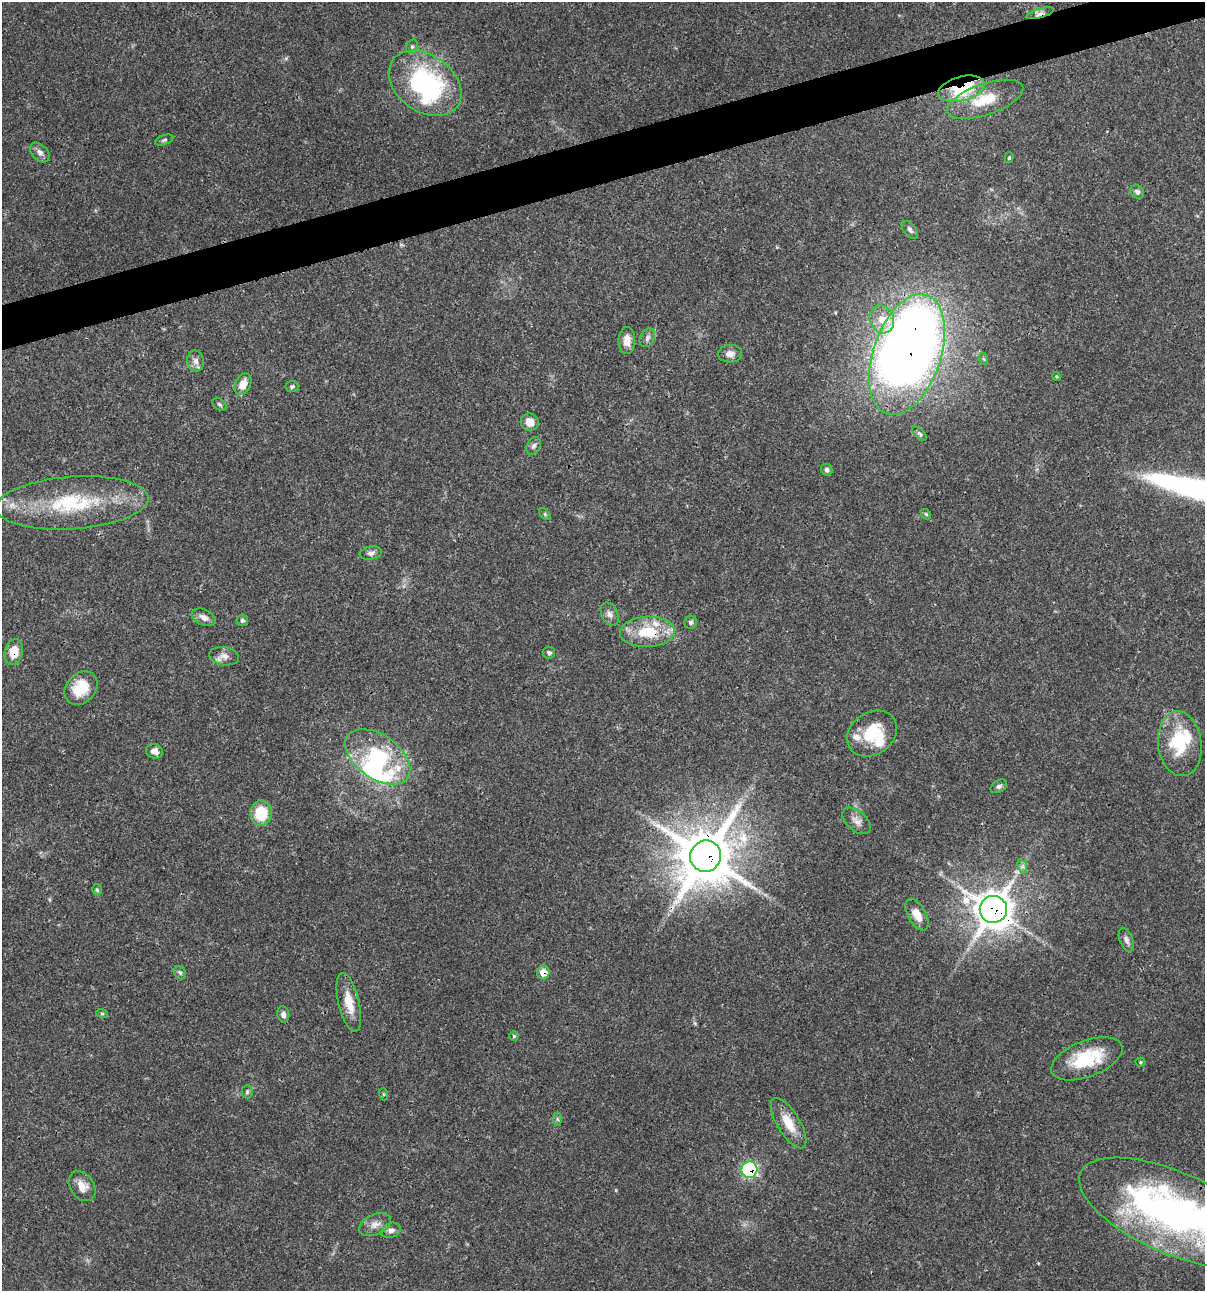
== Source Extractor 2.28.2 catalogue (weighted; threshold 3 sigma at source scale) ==
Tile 10 of 4 x 4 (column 2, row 3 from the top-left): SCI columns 1306-2508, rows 1292-2580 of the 4962 x 5160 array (HDU 1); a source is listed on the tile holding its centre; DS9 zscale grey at full resolution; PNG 1207 x 1293 px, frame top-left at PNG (2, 2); each listed source drawn as its Kron ellipse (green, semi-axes under 4 px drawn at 4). Shown black and unused: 3% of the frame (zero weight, under 3 of 4 exposures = <1% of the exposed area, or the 3 px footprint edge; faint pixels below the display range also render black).
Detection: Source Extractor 2.28.2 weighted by HDU 2 'WHT'; one run over the whole footprint, this tile lists its part. Background 0.0315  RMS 0.002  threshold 0.00908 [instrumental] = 3 sigma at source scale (4.5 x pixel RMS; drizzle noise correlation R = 1.50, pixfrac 1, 0.0396/0.0396 arcsec/px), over >= 5 px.
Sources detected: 80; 7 inside a brighter object's white glare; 1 cosmic-ray / hot-pixel residue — neither listed nor drawn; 4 inside a brighter listed object's ellipse — not listed separately; the other 68 listed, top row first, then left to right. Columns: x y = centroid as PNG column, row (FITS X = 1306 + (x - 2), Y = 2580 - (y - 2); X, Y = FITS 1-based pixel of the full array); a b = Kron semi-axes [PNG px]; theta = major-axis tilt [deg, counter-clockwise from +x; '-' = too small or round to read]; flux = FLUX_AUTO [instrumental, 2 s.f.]
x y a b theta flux
1040 13 14 4 17 0.94
412 47 7 5 74 0.51
425 83 40 28 -36 31
961 89 24 12 15 15
985 99 40 15 19 8
164 140 9 5 18 0.4
40 152 11 7 -47 1
1009 158 5 4 - 0.27
1137 192 7 6 - 0.6
910 230 10 6 -50 0.61
882 319 14 12 -68 3.3
647 338 10 7 60 0.76
627 341 13 8 90 2.2
730 354 12 9 2 1.3
907 354 63 34 71 300
984 359 6 4 -70 0.25
196 361 10 8 -76 1.1
1056 376 4 3 - 0.19
243 384 11 7 63 2.6
292 386 6 5 - 0.5
220 404 8 5 -40 0.41
530 422 9 8 - 2.1
919 434 9 4 -41 0.45
533 446 9 6 64 0.7
827 470 6 5 - 0.51
72 503 76 26 4 21
545 514 7 4 -46 0.31
926 514 6 4 -44 0.29
371 553 11 6 10 0.74
610 614 12 8 -63 1
204 617 13 7 -24 1.4
242 620 6 5 - 0.45
691 622 6 6 - 0.44
647 632 27 15 3 8.3
14 652 13 9 78 3.6
549 653 6 6 - 0.49
224 656 15 9 -9 1.4
81 688 18 14 46 6.1
872 733 27 21 35 7.8
1180 744 33 21 -83 11
154 751 8 7 - 1.3
378 757 37 22 -35 20
999 786 9 6 30 0.54
261 813 13 10 -87 6.8
857 821 17 9 -42 1.5
706 856 16 15 - 1300
1022 866 7 4 -71 0.51
97 890 6 4 -73 0.36
993 909 13 13 - 370
917 915 17 9 -60 2.9
1126 940 12 6 -69 0.86
180 973 7 5 -55 0.44
543 973 7 6 - 2.5
349 1002 30 10 -77 4.1
102 1013 6 3 -19 0.23
283 1014 8 6 -79 0.87
514 1036 4 4 - 0.29
1087 1059 38 18 21 11
1140 1062 5 4 - 0.24
247 1092 7 5 89 0.36
383 1094 6 4 -71 0.25
557 1119 7 4 -88 0.35
788 1123 28 11 -58 4.3
749 1170 8 8 - 24
82 1186 16 12 -55 2.3
1173 1213 101 41 -24 84
375 1225 17 10 23 1.6
391 1230 10 7 24 0.85
Overlapping masked pixels (flux is a lower limit): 10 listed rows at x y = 1040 13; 961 89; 907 354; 647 632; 14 652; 706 856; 993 909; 543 973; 749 1170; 1173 1213
Isophote crosses this tile's border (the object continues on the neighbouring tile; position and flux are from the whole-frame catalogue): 1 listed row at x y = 1173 1213